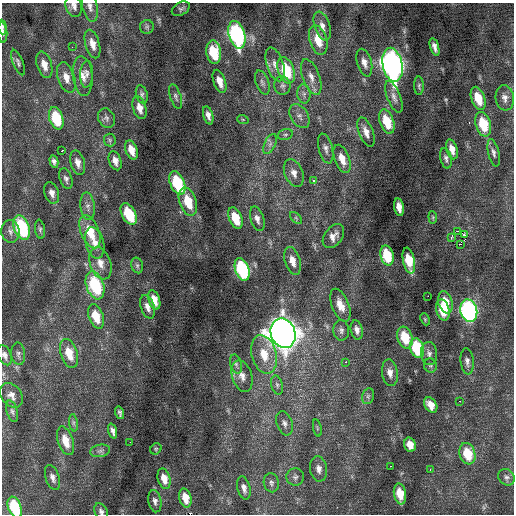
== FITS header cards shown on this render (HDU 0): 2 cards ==
NAXIS1  =                  512 / Axis length
NAXIS2  =                  512 / Axis length

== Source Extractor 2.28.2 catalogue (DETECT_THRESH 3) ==
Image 512 x 512 px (HDU 0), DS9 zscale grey, 1 PNG px = 1 image px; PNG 516 x 516 px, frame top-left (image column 1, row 512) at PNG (2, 3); each listed source drawn as its Kron ellipse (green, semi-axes under 4 px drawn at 4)
Background 0.15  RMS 0.82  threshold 2.47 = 3 sigma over >= 5 px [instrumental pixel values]
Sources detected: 141; all 141 listed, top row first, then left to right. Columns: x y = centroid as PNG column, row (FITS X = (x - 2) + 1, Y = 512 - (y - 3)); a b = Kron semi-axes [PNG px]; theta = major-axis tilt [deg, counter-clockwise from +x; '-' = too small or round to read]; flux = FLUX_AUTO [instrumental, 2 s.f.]
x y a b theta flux
74 6 11 8 -73 280
90 7 15 7 -76 300
181 9 10 6 30 120
322 26 15 7 -71 380
2 27 7 4 -85 110
147 27 7 7 - 130
2 32 10 4 -85 180
237 35 14 8 -74 10000
318 40 15 8 -73 1100
92 44 15 7 -74 520
72 47 2 2 - 77
434 47 9 4 -73 240
214 52 12 7 -83 2100
18 62 13 5 -68 160
364 63 14 7 -74 380
275 64 17 8 -72 500
44 65 14 7 -73 550
392 65 17 10 -78 26000
286 70 14 8 -70 2400
87 74 13 6 87 230
83 76 20 10 -85 500
66 77 16 8 -72 490
311 77 19 8 -70 530
220 81 12 6 -71 510
262 82 12 6 -69 220
282 85 9 8 - 230
419 86 9 5 -89 110
142 94 9 5 -74 150
304 94 9 6 -84 220
176 97 13 5 -72 160
394 97 17 6 -68 300
478 98 12 6 -71 1100
505 98 12 9 -83 350
139 108 12 6 -72 430
208 115 9 5 -75 250
299 116 13 8 -58 330
56 118 11 7 -73 2300
106 118 10 8 -64 200
243 120 6 3 -19 65
387 122 13 7 -70 1400
483 124 12 7 -73 1900
366 132 15 7 -69 410
285 135 8 5 16 130
110 140 6 5 - 100
270 144 10 5 65 220
326 149 15 7 -75 290
452 149 10 5 -74 420
131 150 10 6 -71 530
62 151 3 2 - 150
494 153 14 5 -77 210
446 158 10 5 -78 170
342 159 15 7 -70 720
115 161 10 6 -72 340
54 162 6 4 -78 160
78 163 12 7 -75 370
294 173 14 9 -67 440
66 179 11 6 -71 190
314 181 3 2 - 480
177 183 12 7 -68 3200
52 193 11 7 -73 310
188 202 15 8 -71 1500
88 206 13 7 -83 290
399 207 9 5 -79 400
129 214 12 6 -62 2200
433 217 6 4 -83 72
235 218 11 6 -69 1400
296 218 7 4 -45 94
257 219 13 6 -73 300
22 228 13 7 -69 4600
40 229 9 5 -81 130
10 231 11 9 -84 320
458 231 3 2 - 6600
90 232 17 9 -68 1500
464 235 4 3 - 1100
333 236 13 8 53 420
451 237 4 3 - 1400
95 243 16 9 -76 550
461 244 3 2 - 60
387 255 10 6 -76 1900
292 261 14 7 -74 570
409 261 13 6 -79 1300
100 263 17 10 -71 590
137 265 8 6 -75 120
242 269 12 7 -71 6000
95 285 14 8 -71 3900
428 296 2 2 - 430
154 300 10 5 -73 590
445 302 11 7 -73 860
340 305 17 8 -68 640
148 307 12 6 -72 350
443 310 10 6 -76 1400
469 311 11 8 -76 13000
96 316 12 7 -70 1200
425 319 6 4 -66 65
341 330 10 8 -88 230
357 330 10 6 -78 270
283 333 15 12 -69 69000
405 337 11 7 -72 1500
417 348 10 7 -74 3300
69 353 15 8 -72 1100
18 354 11 7 -85 190
264 354 20 12 -75 1300
429 354 12 8 -82 240
5 355 10 6 -68 210
467 361 13 6 -84 240
346 362 3 2 - 460
236 364 10 5 -74 180
430 365 7 6 - 110
390 373 13 8 -81 380
242 376 16 10 -72 500
277 385 9 5 -75 160
11 395 13 10 -53 360
368 396 8 6 77 140
460 401 2 2 - 150
431 405 8 6 -57 510
12 411 11 5 -73 160
120 413 6 3 -72 120
73 423 9 4 -82 110
284 423 12 7 -71 260
317 428 9 3 -78 76
113 431 8 3 -72 200
66 441 15 7 -72 900
130 442 2 2 - 310
410 445 7 5 -72 540
156 449 6 5 - 73
100 451 10 6 10 200
467 454 11 7 -72 1600
390 466 3 2 - 430
319 469 13 8 -81 350
430 470 3 2 - 60
295 477 9 8 - 200
506 477 9 7 -47 210
52 478 13 7 -72 280
164 479 10 6 -74 600
271 483 10 7 -78 200
244 488 12 6 -76 300
400 494 11 6 -80 1000
185 498 10 6 -76 750
155 501 11 6 -79 210
15 507 11 6 -70 2800
101 511 9 6 -62 180
At the frame edge (FLAGS 8, measured only in part): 7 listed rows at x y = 74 6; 90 7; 2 27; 2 32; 5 355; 15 507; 101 511